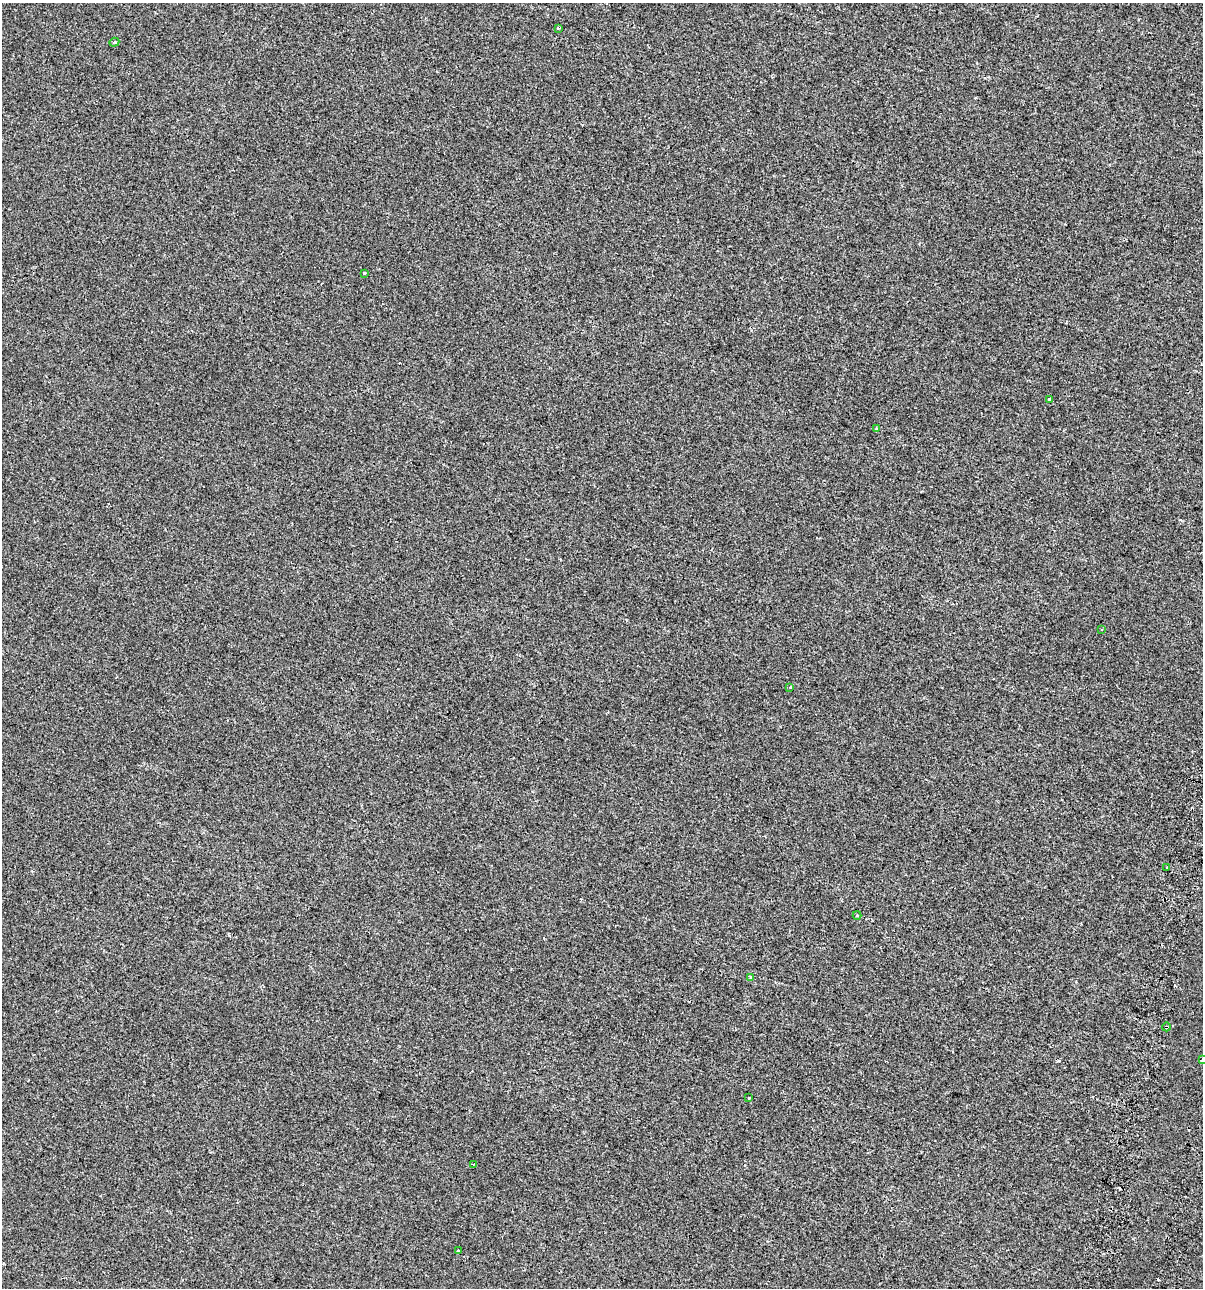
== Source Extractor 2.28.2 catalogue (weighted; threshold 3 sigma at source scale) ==
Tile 6 of 4 x 4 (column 2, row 2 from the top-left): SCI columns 1590-2790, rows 2663-3948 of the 5520 x 5333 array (HDU 1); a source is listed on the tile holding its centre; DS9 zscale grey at full resolution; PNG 1205 x 1290 px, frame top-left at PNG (2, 3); each listed source drawn as its Kron ellipse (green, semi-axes under 4 px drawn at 4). Shown black and unused: <1% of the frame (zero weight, under 2 of 3 exposures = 7% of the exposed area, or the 3 px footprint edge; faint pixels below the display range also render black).
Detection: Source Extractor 2.28.2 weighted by HDU 2 'WHT'; one run over the whole footprint, this tile lists its part. Background -6.32e-04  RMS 0.0045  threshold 0.0204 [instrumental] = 3 sigma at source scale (4.5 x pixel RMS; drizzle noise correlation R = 1.50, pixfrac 1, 0.0396/0.0396 arcsec/px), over >= 5 px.
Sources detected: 17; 2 cosmic-ray / hot-pixel residue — neither listed nor drawn; the other 15 listed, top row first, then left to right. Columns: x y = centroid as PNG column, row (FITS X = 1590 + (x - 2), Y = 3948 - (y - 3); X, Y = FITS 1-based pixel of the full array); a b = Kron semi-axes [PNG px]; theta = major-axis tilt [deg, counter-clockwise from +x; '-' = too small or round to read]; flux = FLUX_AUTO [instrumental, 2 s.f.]
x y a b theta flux
558 28 4 3 - 0.57
114 42 5 4 - 0.54
364 273 3 3 - 1.9
1049 400 3 3 - 2.5
876 429 3 3 - 0.95
1102 629 3 2 - 0.34
790 687 4 3 - 0.61
1167 867 3 2 - 0.48
857 915 4 3 - 0.7
751 977 3 3 - 0.89
1166 1027 4 2 - 0.44
1202 1060 4 3 - 0.71
749 1097 3 3 - 1.5
474 1164 4 3 - 0.56
458 1251 4 3 - 3.4
Overlapping masked pixels (flux is a lower limit): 1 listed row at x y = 1166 1027
Isophote crosses this tile's border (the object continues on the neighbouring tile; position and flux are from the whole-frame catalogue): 1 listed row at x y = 1202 1060
Unlisted compact peaks at least as high as the median listed source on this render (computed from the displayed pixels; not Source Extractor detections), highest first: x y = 1180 520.